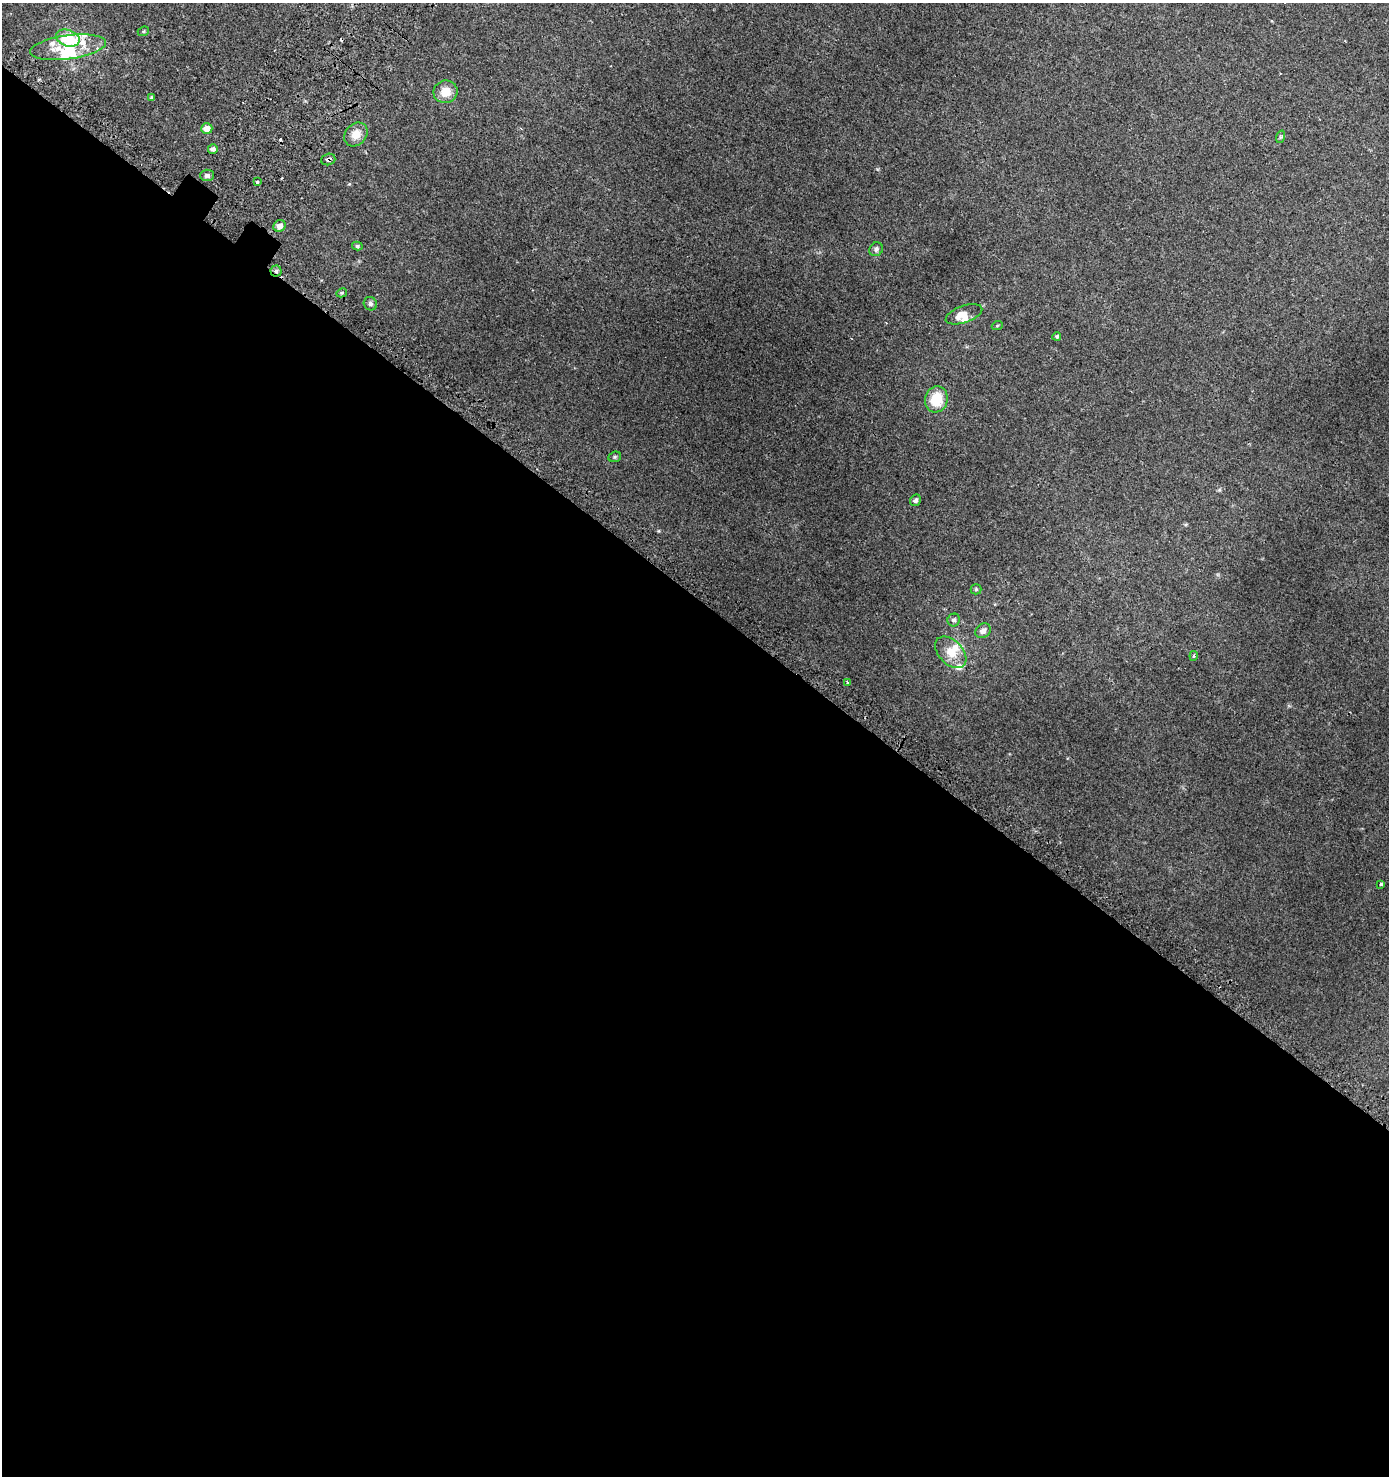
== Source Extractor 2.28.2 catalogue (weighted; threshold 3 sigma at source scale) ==
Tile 14 of 4 x 4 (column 2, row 4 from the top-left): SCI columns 1699-3085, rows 64-1537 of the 6086 x 6030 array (HDU 1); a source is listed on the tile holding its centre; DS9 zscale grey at full resolution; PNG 1391 x 1478 px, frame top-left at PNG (2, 3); each listed source drawn as its Kron ellipse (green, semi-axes under 4 px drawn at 4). Shown black and unused: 60% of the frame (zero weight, under 2 of 3 exposures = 3% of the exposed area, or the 3 px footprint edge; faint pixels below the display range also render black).
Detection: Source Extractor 2.28.2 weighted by HDU 2 'WHT'; one run over the whole footprint, this tile lists its part. Background 0.00795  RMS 0.0063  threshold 0.0283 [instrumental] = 3 sigma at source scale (4.5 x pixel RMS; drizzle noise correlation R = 1.50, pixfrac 1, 0.0396/0.0396 arcsec/px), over >= 5 px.
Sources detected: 41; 2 cosmic-ray / hot-pixel residue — neither listed nor drawn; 8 inside a brighter listed object's ellipse — not listed separately; the other 31 listed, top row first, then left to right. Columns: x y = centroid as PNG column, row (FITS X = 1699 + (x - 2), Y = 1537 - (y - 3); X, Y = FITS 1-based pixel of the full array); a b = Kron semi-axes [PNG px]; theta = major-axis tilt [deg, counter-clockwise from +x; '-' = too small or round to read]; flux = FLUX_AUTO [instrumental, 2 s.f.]
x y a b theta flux
143 31 6 4 21 0.76
68 38 12 8 -17 25
68 47 38 12 8 19
445 92 12 11 - 7.5
151 98 4 4 - 0.77
207 129 6 5 - 5.7
356 134 13 10 50 6.5
1280 137 6 4 71 0.75
213 149 5 4 - 2
328 159 7 5 16 1.8
207 175 7 6 - 1.4
257 182 3 3 - 5.1
279 226 6 5 - 3.9
357 246 5 4 - 0.87
876 249 7 6 - 1.6
276 271 5 5 - 1.4
342 293 5 4 - 0.8
370 304 7 6 - 1.5
964 314 19 8 19 7.3
997 326 5 3 - 0.57
1057 336 4 4 - 0.92
936 399 13 11 74 14
615 457 6 5 - 1
915 500 6 5 - 1.7
976 589 5 5 - 0.81
954 620 6 6 - 1.5
983 631 8 6 35 2.9
951 652 19 12 -46 9.1
1194 656 5 3 - 0.69
848 682 3 3 - 2.4
1381 884 3 3 - 1.4
Overlapping masked pixels (flux is a lower limit): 2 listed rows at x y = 328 159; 276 271